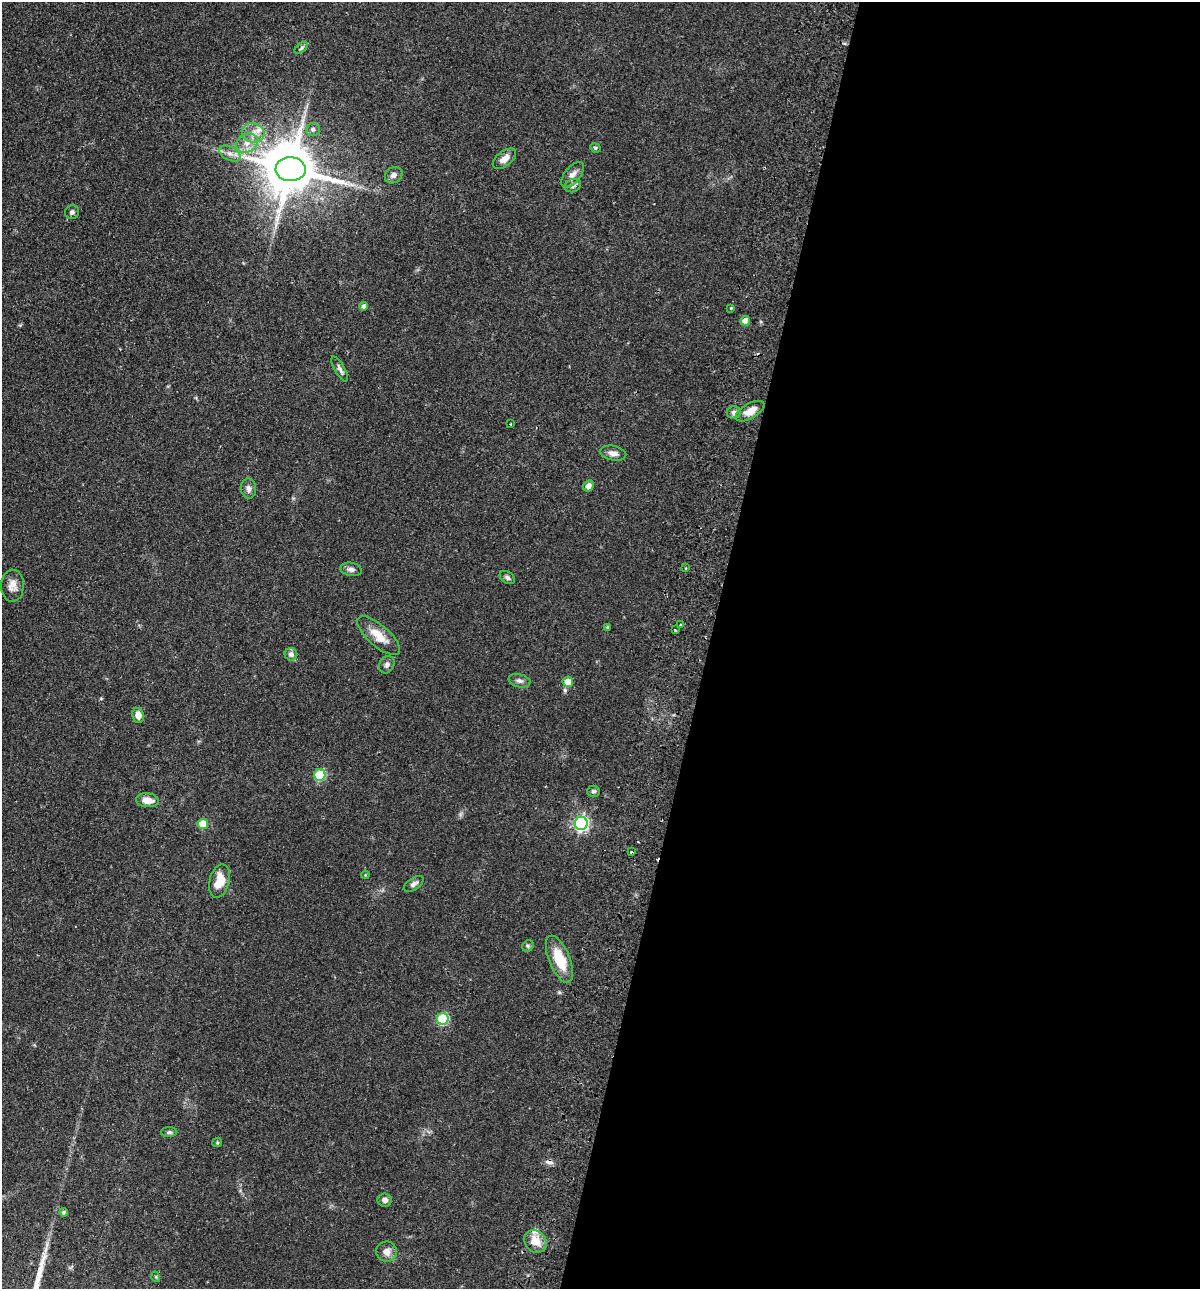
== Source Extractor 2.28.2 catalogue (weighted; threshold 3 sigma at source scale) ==
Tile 12 of 4 x 4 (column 4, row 3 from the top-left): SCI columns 3899-5096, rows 1306-2592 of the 5280 x 5184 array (HDU 1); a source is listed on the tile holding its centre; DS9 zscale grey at full resolution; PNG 1202 x 1291 px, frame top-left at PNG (2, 2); each listed source drawn as its Kron ellipse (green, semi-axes under 4 px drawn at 4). Shown black and unused: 41% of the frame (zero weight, under 2 of 3 exposures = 3% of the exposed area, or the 3 px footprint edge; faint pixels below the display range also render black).
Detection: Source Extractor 2.28.2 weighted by HDU 2 'WHT'; one run over the whole footprint, this tile lists its part. Background 0.0641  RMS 0.0053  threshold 0.024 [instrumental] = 3 sigma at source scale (4.5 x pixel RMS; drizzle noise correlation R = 1.50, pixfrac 1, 0.05/0.05 arcsec/px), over >= 5 px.
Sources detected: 60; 1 inside a brighter object's white glare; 2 cosmic-ray / hot-pixel residue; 1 long thin detection or spike segment (spike, bleed or trail) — neither listed nor drawn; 2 inside a brighter listed object's ellipse — not listed separately; the other 54 listed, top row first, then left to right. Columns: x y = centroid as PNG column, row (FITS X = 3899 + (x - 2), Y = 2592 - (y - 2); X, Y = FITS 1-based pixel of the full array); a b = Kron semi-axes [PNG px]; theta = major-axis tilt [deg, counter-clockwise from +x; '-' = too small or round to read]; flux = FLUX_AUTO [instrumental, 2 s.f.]
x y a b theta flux
301 48 8 4 37 0.96
313 130 7 6 - 1.7
253 133 11 9 -14 4.6
247 143 11 9 32 4.9
595 148 5 4 - 0.8
230 154 12 6 -27 2.8
504 159 14 7 37 4.8
291 169 15 12 -2 2500
394 175 9 7 33 2.4
573 175 15 8 52 3.6
573 186 8 6 23 1.7
72 212 7 6 - 1.4
363 306 4 4 - 1.6
731 308 3 3 - 0.66
745 321 5 4 - 5.3
340 369 14 5 -60 1.8
750 411 16 7 30 6
734 412 7 6 - 1.8
510 424 2 2 - 0.36
613 453 13 7 -12 3
588 486 6 5 - 2.8
249 488 10 7 -83 2.2
685 568 4 2 - 0.55
351 569 11 6 -12 2.1
507 577 8 5 -34 1.5
12 586 16 11 88 4.5
680 625 3 3 - 1.5
608 627 4 3 - 0.86
675 630 3 3 - 0.75
379 636 27 10 -41 9
291 654 6 6 - 2
387 665 9 7 58 1.7
520 681 11 6 -12 2
568 682 5 5 - 6.1
138 715 7 6 - 4.3
320 775 5 5 - 35
593 791 6 5 - 1.1
147 800 12 7 -5 5.6
581 823 6 6 - 120
203 824 5 5 - 12
632 852 3 3 - 1.1
365 875 4 3 - 0.48
219 881 17 10 75 9
414 884 11 6 33 1.9
528 946 6 5 - 0.95
559 959 25 10 -67 15
443 1019 6 5 - 40
169 1132 8 5 0 1.1
217 1143 5 4 - 0.58
385 1200 7 6 - 1.9
64 1212 4 4 - 1
535 1241 12 10 -48 7.8
387 1252 10 10 - 4.3
156 1277 5 3 - 0.54